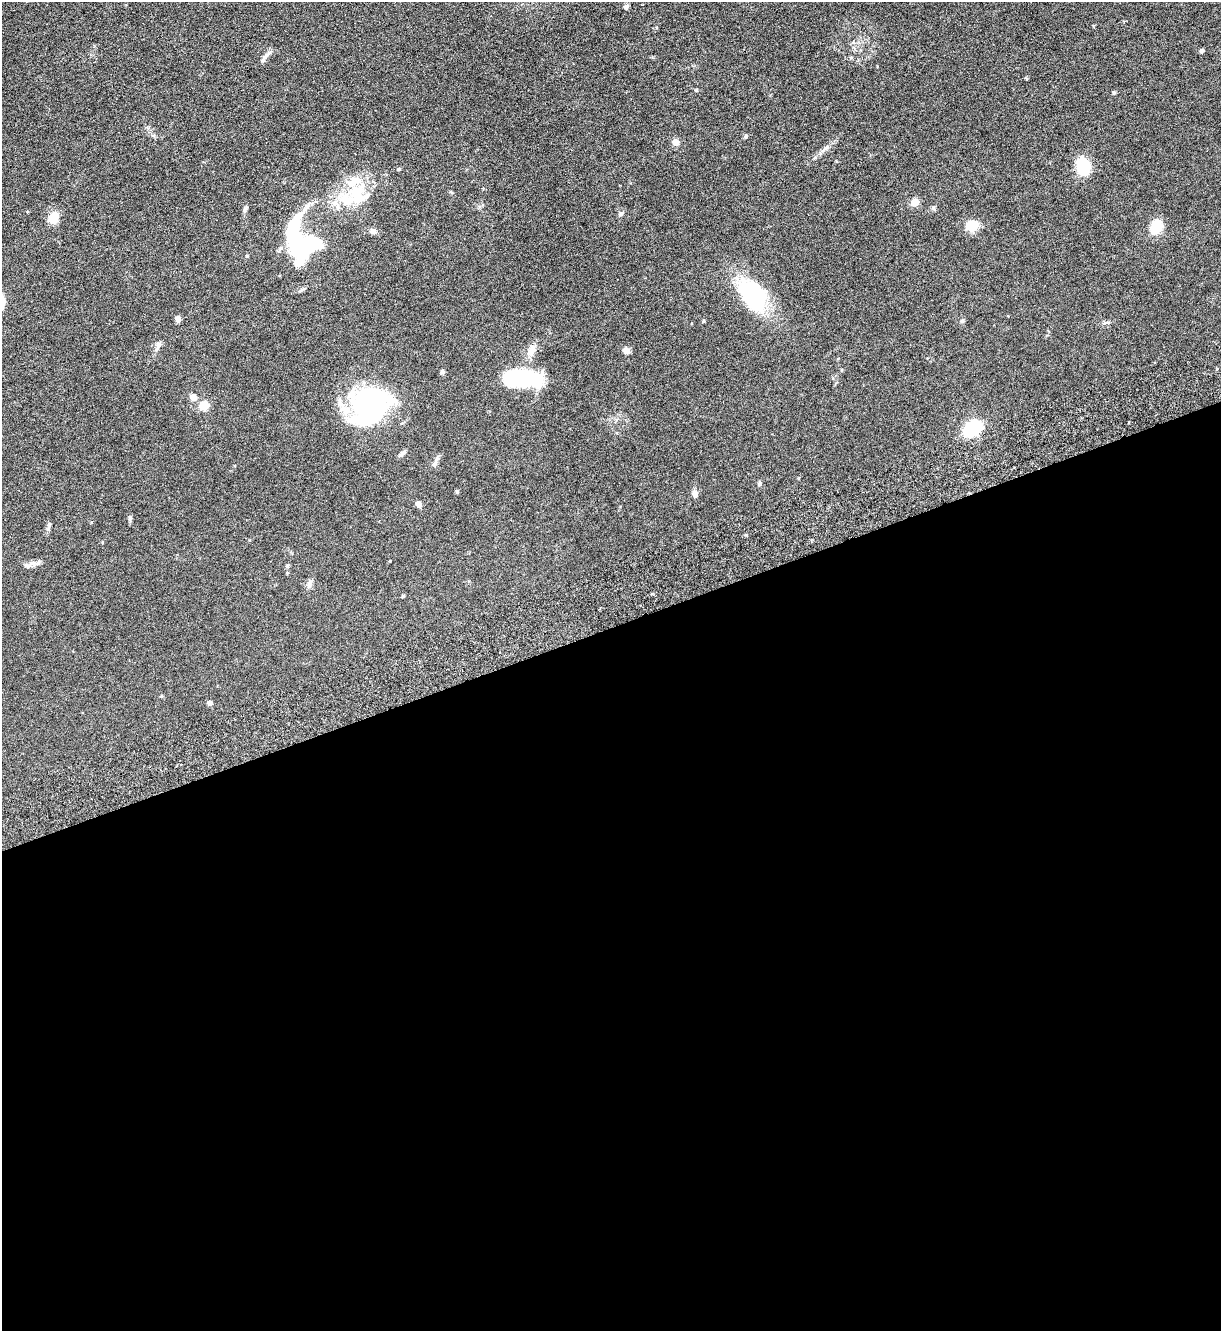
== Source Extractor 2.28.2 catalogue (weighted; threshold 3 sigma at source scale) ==
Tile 15 of 4 x 4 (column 3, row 4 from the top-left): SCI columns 2617-3835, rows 81-1409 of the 5361 x 5481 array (HDU 1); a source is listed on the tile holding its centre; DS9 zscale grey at full resolution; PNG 1223 x 1333 px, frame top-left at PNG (2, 2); no overlay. Shown black and unused: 53% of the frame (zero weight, under 3 of 6 exposures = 3% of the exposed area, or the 3 px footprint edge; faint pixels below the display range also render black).
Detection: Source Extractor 2.28.2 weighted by HDU 2 'WHT'; one run over the whole footprint, this tile lists its part. Background 0.0665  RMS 0.0058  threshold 0.0236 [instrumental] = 3 sigma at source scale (4.09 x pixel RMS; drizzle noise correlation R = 1.36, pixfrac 0.8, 0.05/0.05 arcsec/px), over >= 5 px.
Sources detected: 52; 4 inside a brighter object's white glare — not listed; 4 inside a brighter listed object's ellipse — not listed separately; the other 44 listed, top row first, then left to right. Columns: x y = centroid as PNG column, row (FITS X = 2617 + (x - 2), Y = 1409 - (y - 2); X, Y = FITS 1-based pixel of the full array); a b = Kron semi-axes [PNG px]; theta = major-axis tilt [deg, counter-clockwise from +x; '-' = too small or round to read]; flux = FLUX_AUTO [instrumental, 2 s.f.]
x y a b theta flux
626 7 6 5 - 1.1
1202 51 6 5 - 0.81
265 56 10 5 36 1.7
1114 93 5 4 - 0.7
746 136 6 4 39 0.76
675 142 4 4 - 8.2
826 148 11 5 41 1.8
1083 167 14 10 -80 26
399 169 5 3 - 0.48
347 200 29 18 4 18
915 202 7 6 - 5.9
621 214 6 5 - 0.88
54 217 11 9 67 9.1
972 226 10 9 - 11
1156 227 18 12 64 9.2
373 231 9 7 -11 1.9
298 242 42 15 -77 48
247 256 5 3 - 0.41
754 294 35 21 -60 49
2 299 13 7 -74 3.3
178 319 7 6 - 1.7
703 321 4 4 - 0.63
962 321 7 5 62 0.86
158 345 11 6 61 1.8
532 350 16 8 74 4.4
626 350 7 6 - 2.8
442 372 5 5 - 1.2
526 378 35 17 -6 38
193 397 4 4 - 8.5
369 405 43 35 27 90
204 406 5 5 - 23
973 430 20 13 36 23
402 454 11 4 36 1.4
435 462 14 4 63 1.5
759 484 7 4 60 0.71
457 492 6 3 -72 0.54
695 494 8 6 -82 2.3
419 504 5 5 - 2.5
130 519 9 3 85 0.87
49 526 15 4 75 1.2
33 563 9 6 -18 1.9
310 584 12 6 77 2
403 596 4 4 - 0.51
210 703 5 5 - 1.6
Isophote crosses this tile's border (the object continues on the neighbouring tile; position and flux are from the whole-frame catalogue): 1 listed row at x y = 2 299
Unlisted compact peaks at least as high as the median listed source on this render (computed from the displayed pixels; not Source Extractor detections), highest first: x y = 696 90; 746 535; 933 208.